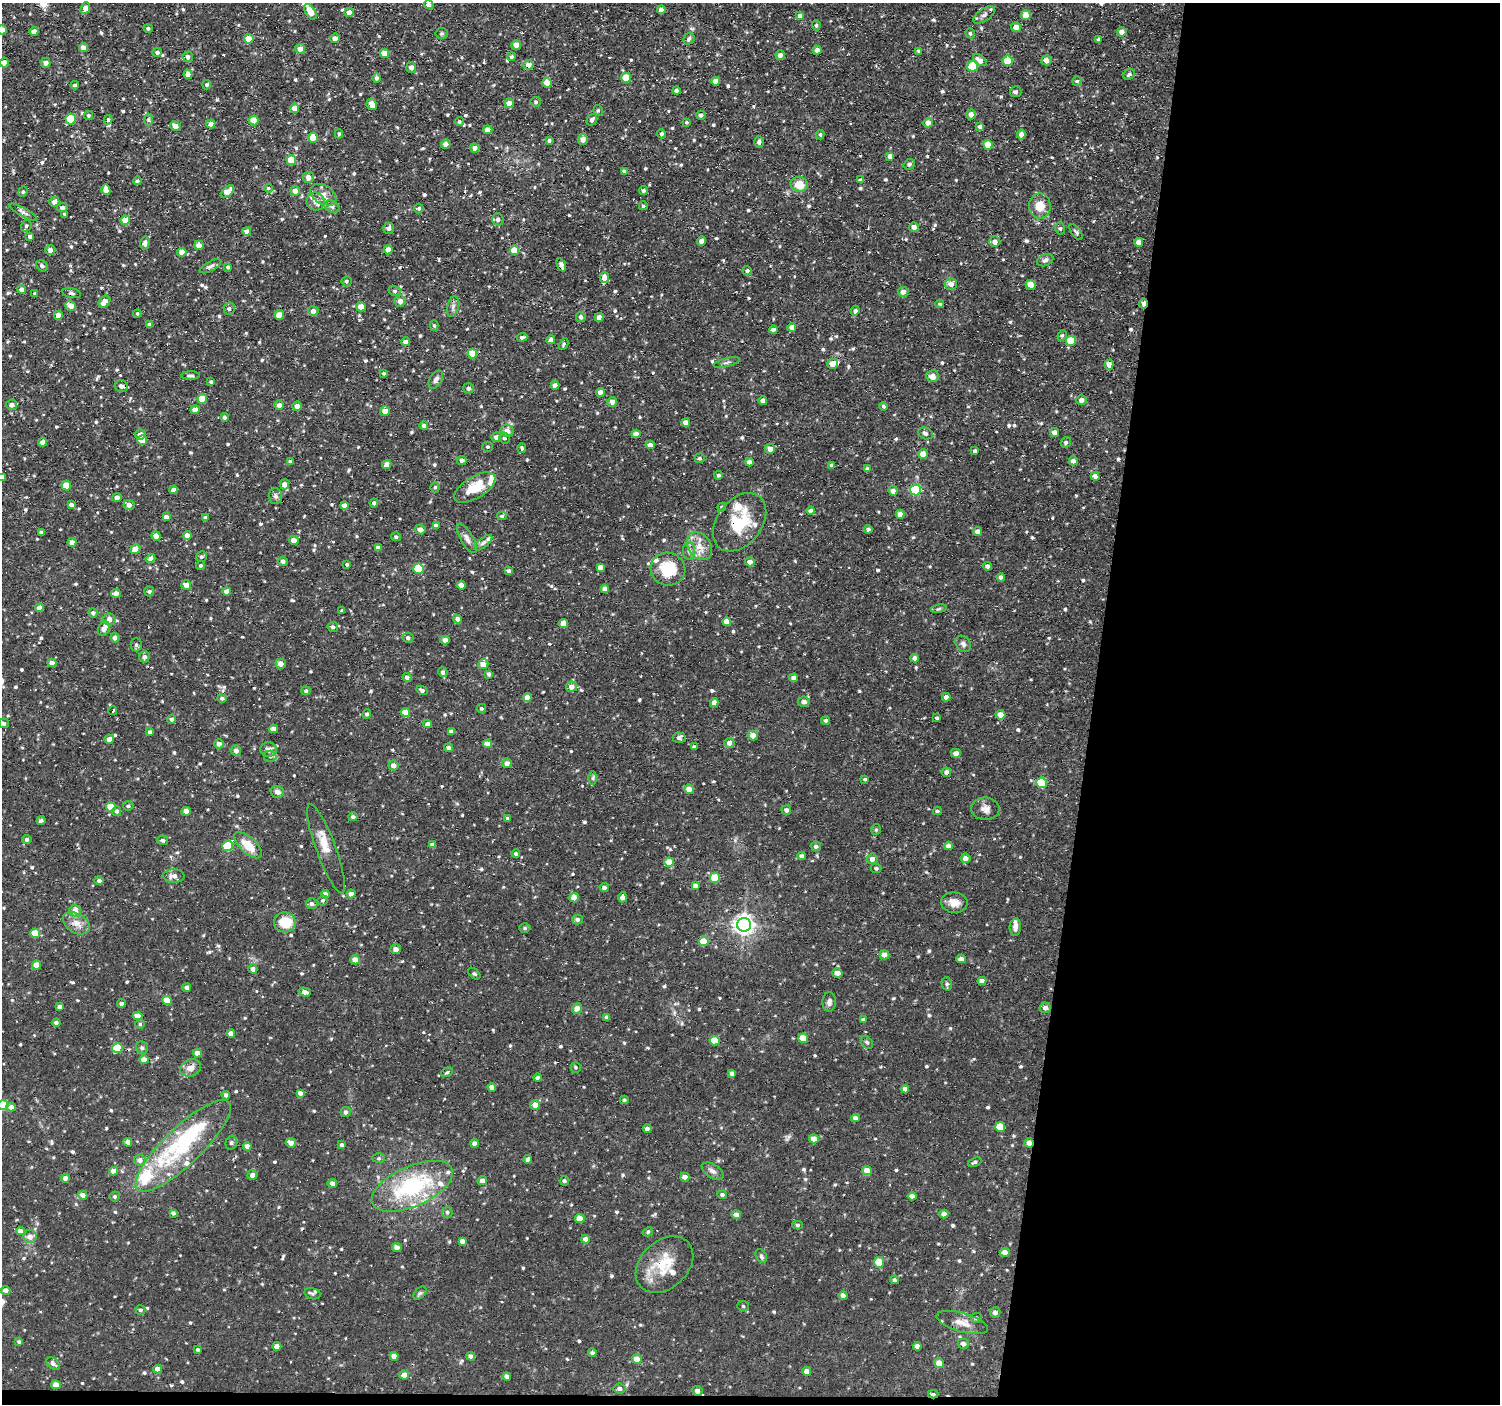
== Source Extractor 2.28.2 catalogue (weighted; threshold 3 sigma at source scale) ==
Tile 9 of 3 x 3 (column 3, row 3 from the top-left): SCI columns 2998-4495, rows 213-1614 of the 4495 x 4522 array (HDU 1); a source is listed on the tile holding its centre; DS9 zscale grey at full resolution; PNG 1502 x 1406 px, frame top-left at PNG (2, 3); each listed source drawn as its Kron ellipse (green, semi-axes under 4 px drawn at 4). Shown black and unused: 28% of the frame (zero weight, under 2 of 3 exposures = <1% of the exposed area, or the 3 px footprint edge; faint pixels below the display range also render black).
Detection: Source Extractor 2.28.2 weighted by HDU 2 'WHT'; one run over the whole footprint, this tile lists its part. Background 0.0377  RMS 0.0038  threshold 0.0173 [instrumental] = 3 sigma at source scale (4.5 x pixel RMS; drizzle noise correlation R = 1.50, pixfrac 1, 0.05/0.05 arcsec/px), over >= 5 px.
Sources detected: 751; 4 cosmic-ray / hot-pixel residue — neither listed nor drawn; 20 inside a brighter listed object's ellipse — not listed separately; of the other 727, all 500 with FLUX_AUTO >= 0.561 (the completeness limit of this list) listed and drawn (227 fainter detections not listed), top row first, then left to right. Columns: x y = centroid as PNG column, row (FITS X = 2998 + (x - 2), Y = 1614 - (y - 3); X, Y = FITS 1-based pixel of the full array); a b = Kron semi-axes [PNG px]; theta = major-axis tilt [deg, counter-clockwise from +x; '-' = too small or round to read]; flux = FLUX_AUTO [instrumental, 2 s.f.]
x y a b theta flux
429 5 5 4 - 1.7
85 8 6 4 65 2.4
661 10 4 4 - 2.1
310 12 9 5 -58 4.5
349 12 5 4 - 2.2
984 15 12 6 35 1.4
1026 15 5 4 - 5.4
800 16 4 4 - 1.8
816 25 5 4 - 0.69
1016 27 5 5 - 2.7
148 28 4 4 - 0.72
2 30 4 4 - 2.2
34 31 4 4 - 1.8
1122 32 5 4 - 2.3
442 33 6 5 - 0.57
970 33 5 4 - 0.69
335 38 5 4 - 1.9
249 39 5 4 - 5.1
689 39 6 5 - 1.1
1098 39 4 4 - 0.59
516 45 5 4 - 2.5
83 48 4 4 - 2.5
300 49 5 5 - 2.1
817 50 4 4 - 1.6
919 51 3 3 - 0.7
157 52 5 4 - 0.94
384 53 5 4 - 4.2
780 55 5 4 - 1.7
188 57 5 5 - 1.3
512 57 4 4 - 0.95
980 60 7 5 -36 2.7
1046 60 5 5 - 2.2
1008 61 5 5 - 9.5
4 63 5 4 - 1.6
46 63 5 5 - 1.8
528 65 5 4 - 2.6
973 66 5 5 - 15
411 67 5 5 - 1.5
188 74 5 4 - 2.4
1129 74 6 5 - 0.81
376 78 5 4 - 0.91
626 78 5 5 - 8.4
716 81 4 4 - 4.4
1077 81 5 5 - 0.57
547 83 5 4 - 4.5
75 85 4 3 - 0.58
207 85 4 4 - 0.7
676 90 4 3 - 1
1016 92 6 5 - 0.84
536 102 5 5 - 0.81
509 103 5 4 - 2.3
372 104 6 5 - 2.6
295 108 5 4 - 3
598 110 5 4 - 0.63
971 114 5 4 - 1.9
89 115 4 4 - 0.57
701 115 4 4 - 0.9
71 119 5 5 - 12
108 120 5 4 - 0.77
148 120 6 4 -88 0.59
254 120 5 4 - 5.8
592 120 6 5 - 1
459 121 4 4 - 0.59
687 122 3 3 - 0.57
928 123 5 4 - 2.3
211 124 5 4 - 1.9
175 126 5 4 - 2.4
980 127 4 4 - 1.7
488 130 4 4 - 2.5
339 134 4 3 - 0.6
661 134 4 4 - 0.72
820 135 5 4 - 0.61
1021 135 5 4 - 1.9
313 138 5 4 - 5.7
583 139 5 5 - 2.3
549 140 3 3 - 0.77
759 142 5 5 - 1.1
446 144 4 4 - 2
988 145 5 4 - 5.1
475 148 5 4 - 2
890 156 4 4 - 1.8
291 160 5 5 - 6.3
909 164 6 5 - 0.75
625 171 4 4 - 1.7
308 177 6 5 - 2.3
861 180 4 3 - 0.83
137 181 4 4 - 0.78
799 184 8 7 - 5.1
268 188 4 4 - 0.8
106 190 5 4 - 2.6
643 190 4 4 - 0.73
295 191 5 5 - 2.3
23 192 5 4 - 0.61
228 192 7 5 45 4.6
323 195 14 9 -30 3.2
316 201 9 9 - 2.2
54 202 5 5 - 2
643 206 4 4 - 0.61
1040 206 12 11 - 5.8
62 207 5 4 - 1.3
332 207 8 5 -28 0.95
419 208 5 4 - 0.81
23 212 16 4 -29 1.2
65 214 4 4 - 0.74
498 219 6 5 - 1.2
125 220 4 4 - 6.4
26 226 6 5 - 0.74
914 227 5 4 - 2
389 228 6 5 - 1.2
1060 228 6 5 - 0.71
247 232 4 4 - 2.3
1076 232 9 4 -54 0.73
30 237 4 3 - 0.95
701 241 5 4 - 1.7
995 242 5 5 - 2
1139 242 4 4 - 2.1
145 243 6 4 78 1.4
199 245 4 4 - 2.2
50 250 5 5 - 2
388 250 5 4 - 2.5
514 250 5 4 - 8.5
182 252 4 4 - 3.3
1045 260 8 5 24 1.1
561 265 6 4 -68 1.2
42 266 6 5 - 0.88
210 266 12 4 28 1.1
228 267 4 4 - 0.62
747 271 5 4 - 0.8
604 278 5 5 - 2.5
346 281 5 5 - 0.63
951 284 6 6 - 2.6
1031 285 5 4 - 5.2
21 289 4 4 - 1.6
395 291 6 5 - 0.68
903 292 5 5 - 2.1
72 293 9 4 -10 0.83
35 294 3 3 - 0.56
400 301 5 5 - 2.1
104 302 7 5 47 3.1
1143 303 5 3 - 2.2
940 304 4 3 - 0.6
71 306 5 5 - 3
361 307 5 4 - 3.4
453 307 10 6 74 1.3
229 309 6 5 - 0.87
313 311 5 5 - 1.8
855 311 4 4 - 0.97
137 313 4 4 - 0.59
58 315 4 4 - 2.5
279 315 5 4 - 5.6
581 317 5 5 - 0.92
599 317 4 4 - 2.3
149 325 4 4 - 1.2
434 326 5 4 - 0.57
792 327 4 4 - 2
774 330 4 4 - 1.8
1062 335 5 4 - 0.57
522 337 5 4 - 1.1
551 340 4 4 - 2.1
1071 341 5 5 - 9.2
406 342 4 4 - 2.2
564 344 6 3 61 0.59
472 354 5 4 - 8.8
727 363 13 2 14 0.71
833 364 5 5 - 3.4
1109 365 5 4 - 2.3
384 373 4 4 - 0.57
190 376 9 3 1 0.73
933 376 6 6 - 2.3
436 380 10 6 59 1.6
211 382 4 3 - 0.65
555 385 4 4 - 2
121 386 6 6 - 1.2
468 388 5 5 - 0.96
600 392 4 4 - 1.9
202 399 4 4 - 6.3
1081 400 5 5 - 1.9
763 401 4 4 - 1.9
612 402 5 5 - 2.1
12 405 5 5 - 1.5
279 405 5 4 - 1.8
297 406 4 4 - 2
884 406 4 4 - 0.79
195 410 4 4 - 2.6
385 411 5 4 - 2.8
224 417 4 4 - 0.86
686 422 4 4 - 2.2
424 426 4 4 - 1.1
507 431 6 6 - 2.5
1055 432 4 4 - 1.9
926 433 7 5 -23 1.3
140 434 5 5 - 2.2
636 434 4 4 - 2.8
497 437 5 5 - 2
504 438 5 5 - 0.81
142 440 5 5 - 7.6
43 442 4 4 - 2.4
1066 442 6 5 - 0.85
650 445 4 4 - 2.4
488 447 5 5 - 0.84
522 448 5 4 - 0.79
770 449 5 5 - 2.1
975 451 4 3 - 0.95
923 454 5 5 - 3.6
700 458 5 4 - 0.68
462 461 5 4 - 1.4
1073 461 4 4 - 1.8
290 462 4 4 - 0.71
749 462 4 4 - 1.9
387 464 5 4 - 2.2
832 465 4 3 - 1.1
867 469 4 4 - 0.99
718 475 4 4 - 0.69
1095 476 4 4 - 1.9
2 477 4 4 - 1.8
284 484 5 4 - 2.2
66 485 5 4 - 7.1
435 487 5 4 - 0.57
475 488 23 11 31 9.2
174 490 4 4 - 1.9
915 490 5 5 - 30
893 491 4 4 - 1.8
275 496 8 6 -87 1.1
117 498 5 4 - 2
374 503 4 4 - 0.88
71 505 4 4 - 1.3
129 505 5 5 - 2.2
345 506 4 4 - 3.6
722 507 4 4 - 0.73
811 511 4 4 - 0.95
900 514 4 4 - 2.5
502 516 5 4 - 0.57
166 517 4 4 - 1.8
205 517 4 4 - 0.75
740 522 33 22 52 15
436 526 4 4 - 1.7
420 529 5 4 - 2.1
868 529 4 4 - 0.96
41 532 3 3 - 0.7
977 532 4 4 - 1.8
187 535 4 4 - 2
156 536 5 4 - 2.4
396 537 5 4 - 0.75
467 538 16 6 -60 1.7
294 540 5 4 - 2.8
72 542 4 4 - 2.4
483 543 11 5 39 1.1
699 546 15 11 -55 4.5
378 548 4 4 - 2
135 549 5 4 - 4
689 551 9 6 -89 1.3
201 557 6 5 - 0.85
150 558 5 4 - 1.5
283 561 5 4 - 1.2
750 562 5 4 - 2.3
200 565 4 4 - 0.58
347 565 3 3 - 0.6
987 566 4 4 - 1.1
600 567 4 4 - 1.7
418 569 5 5 - 18
668 569 17 16 - 13
509 571 4 4 - 0.85
1001 577 4 4 - 1.4
186 585 5 4 - 2.7
461 585 4 4 - 2.5
605 589 4 4 - 1.9
149 591 5 5 - 0.72
227 591 4 4 - 2.1
116 593 5 4 - 2
39 608 4 4 - 1.8
939 609 8 4 9 0.63
342 610 4 3 - 0.58
93 613 4 4 - 1.1
109 619 6 6 - 2.2
458 619 4 4 - 2
727 622 4 4 - 3.8
564 623 4 4 - 3.9
333 627 5 5 - 0.93
104 629 7 5 65 2.4
115 638 4 4 - 1.7
408 638 5 5 - 0.98
445 640 4 4 - 2.1
963 644 9 7 -50 1.3
136 645 6 5 - 0.73
144 657 5 5 - 1.3
915 658 4 4 - 1.9
52 663 4 4 - 2.3
281 664 5 5 - 2
483 664 5 5 - 4.2
443 672 5 4 - 1.3
489 674 4 4 - 1
407 677 4 4 - 1.5
794 678 4 4 - 1.5
571 687 5 5 - 2.3
422 690 6 4 -30 0.87
306 691 4 4 - 0.77
527 697 4 4 - 2.8
946 697 4 4 - 1.3
222 698 5 4 - 0.92
804 702 5 5 - 1.3
714 703 4 4 - 2.2
482 708 4 4 - 0.6
113 711 4 3 - 1.6
405 712 5 4 - 4.4
367 714 5 4 - 0.82
1000 715 5 4 - 2.9
937 718 4 3 - 0.65
172 719 4 4 - 1.2
826 720 4 4 - 0.73
4 723 5 5 - 1.1
428 724 4 4 - 1.9
273 729 4 4 - 2.5
150 732 4 4 - 1.1
451 732 4 4 - 2.2
753 736 5 5 - 2.9
679 738 6 5 - 1.1
109 739 4 4 - 1.9
729 743 5 5 - 2
219 744 4 4 - 1.7
487 744 4 4 - 4
694 747 4 3 - 0.82
448 748 4 4 - 1.3
268 749 8 7 - 1.8
236 751 5 5 - 2
956 753 5 4 - 1.9
270 756 6 5 - 0.86
507 763 5 5 - 1.8
393 765 5 5 - 1.8
946 772 4 4 - 1.3
593 778 6 4 90 0.68
865 779 4 3 - 0.57
1041 783 5 5 - 16
689 789 5 4 - 3.5
277 792 7 6 - 1.7
128 806 5 4 - 0.86
111 807 5 4 - 6.4
985 809 14 11 -2 2.5
786 810 5 4 - 1.2
117 811 5 4 - 0.92
186 811 4 4 - 2.2
937 811 4 3 - 0.58
353 817 5 4 - 0.96
508 818 4 4 - 0.9
41 821 4 3 - 0.74
876 830 5 4 - 0.58
27 839 5 4 - 0.81
163 840 5 5 - 0.86
248 845 17 8 -43 7.3
433 845 4 4 - 1.8
228 846 5 5 - 15
816 846 5 4 - 0.92
948 846 4 4 - 1.7
326 849 47 10 -70 6.1
516 854 4 4 - 0.79
801 856 4 4 - 1.2
965 858 5 5 - 1.9
872 859 5 5 - 1.6
669 862 4 4 - 5.3
876 868 5 5 - 0.74
174 876 11 6 -1 2.2
715 878 5 5 - 7.8
99 880 5 4 - 1
695 886 4 4 - 1.8
604 887 4 4 - 1.2
325 894 4 4 - 1.7
351 894 4 4 - 2.2
622 897 5 4 - 1.7
574 898 5 4 - 3.5
323 900 5 4 - 0.61
954 903 13 10 -8 3.4
312 904 6 5 - 0.91
75 911 6 6 - 3.5
577 920 5 5 - 1.2
285 922 11 10 - 9.4
76 923 15 9 -31 3.4
744 925 7 7 - 200
1015 927 8 5 85 1.6
525 928 5 5 - 0.63
35 933 4 4 - 7.4
704 941 5 4 - 7.9
396 949 5 5 - 2
884 955 5 4 - 2.2
961 959 4 4 - 1.7
355 960 5 4 - 3.9
37 965 4 4 - 4.4
253 969 4 4 - 1.8
837 973 5 4 - 2.2
474 974 7 4 -44 0.61
982 981 4 4 - 2
947 984 6 5 - 0.76
187 987 4 4 - 0.99
305 992 6 4 -16 2.2
167 1000 4 4 - 4.7
829 1002 10 6 87 1.4
121 1003 4 4 - 1
60 1007 4 4 - 1.6
577 1008 5 5 - 2.3
1045 1008 5 5 - 1.6
138 1016 4 4 - 5.7
607 1017 4 4 - 1.3
863 1020 4 4 - 0.76
56 1023 4 4 - 1.1
140 1024 5 5 - 0.58
231 1033 4 4 - 2.3
803 1038 5 4 - 6.7
715 1041 5 4 - 7.6
867 1042 7 5 -49 0.74
117 1048 5 5 - 12
142 1048 6 5 - 0.85
197 1053 4 4 - 2.6
144 1060 4 4 - 3.5
576 1067 5 5 - 0.59
191 1068 11 8 23 2.8
447 1072 6 4 28 0.57
732 1074 4 4 - 1.3
538 1078 4 4 - 1.2
492 1087 4 4 - 2.2
905 1089 4 4 - 1.7
300 1093 4 4 - 1.6
226 1095 4 4 - 0.95
624 1100 4 4 - 0.73
3 1105 5 4 - 15
535 1105 5 4 - 3.2
11 1107 5 4 - 2
346 1112 5 5 - 0.97
855 1118 4 4 - 1.8
1000 1127 5 5 - 8.1
647 1129 4 4 - 1.4
814 1139 5 4 - 2.9
128 1142 4 4 - 2.6
231 1143 7 5 76 0.77
291 1143 5 4 - 2.1
1029 1143 4 4 - 2
475 1144 4 4 - 2
342 1145 4 4 - 0.9
183 1146 63 18 44 28
247 1146 4 4 - 2
379 1158 6 4 0 0.63
528 1159 4 4 - 1.5
140 1160 6 5 - 1.7
975 1162 7 3 21 0.75
867 1170 5 4 - 3.4
114 1171 4 4 - 2.8
713 1171 12 6 -31 1.6
252 1175 5 5 - 1.9
685 1177 4 4 - 2.7
65 1178 4 4 - 1.8
482 1181 5 4 - 1.9
564 1181 5 4 - 0.74
332 1183 4 4 - 1.8
412 1186 43 20 24 35
83 1195 4 4 - 2.1
722 1195 4 4 - 0.77
115 1196 5 4 - 0.73
912 1196 4 4 - 1.9
447 1212 5 5 - 0.71
173 1213 4 4 - 1.1
944 1214 4 4 - 2
736 1215 4 4 - 2.2
580 1219 4 4 - 4.2
797 1225 5 4 - 0.6
20 1231 4 4 - 2.3
648 1232 5 4 - 0.68
30 1237 6 6 - 2.6
585 1239 4 4 - 2
462 1241 4 4 - 1.7
397 1248 5 4 - 2.2
1005 1252 5 4 - 2.5
761 1256 7 5 -59 0.9
879 1262 5 5 - 6.9
664 1265 33 23 43 13
894 1280 4 4 - 0.77
6 1290 5 4 - 1.7
420 1293 8 4 44 0.74
313 1294 8 5 -16 0.85
843 1295 4 4 - 1.8
743 1306 6 5 - 0.59
140 1310 5 4 - 0.77
995 1312 5 5 - 1.2
976 1318 5 4 - 0.74
962 1323 26 9 -16 4.1
19 1342 4 3 - 0.82
963 1344 5 5 - 1.4
277 1346 4 4 - 2.5
917 1346 4 4 - 1.4
198 1350 4 4 - 0.58
592 1353 4 3 - 0.91
394 1356 4 4 - 2.4
471 1356 4 4 - 1.3
637 1359 5 4 - 3.6
53 1363 8 5 -42 1.2
939 1363 5 5 - 2.6
158 1369 4 4 - 2.8
807 1371 4 4 - 2
404 1375 5 4 - 3.5
507 1376 4 4 - 1.5
56 1385 5 4 - 3.5
619 1389 6 5 - 1.2
697 1391 5 5 - 1.8
933 1394 5 3 - 0.68
Overlapping masked pixels (flux is a lower limit): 5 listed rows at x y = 1143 303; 740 522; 1029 1143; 962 1323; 933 1394
Isophote crosses this tile's border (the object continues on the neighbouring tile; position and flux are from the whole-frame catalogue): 3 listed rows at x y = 2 30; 2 477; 3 1105